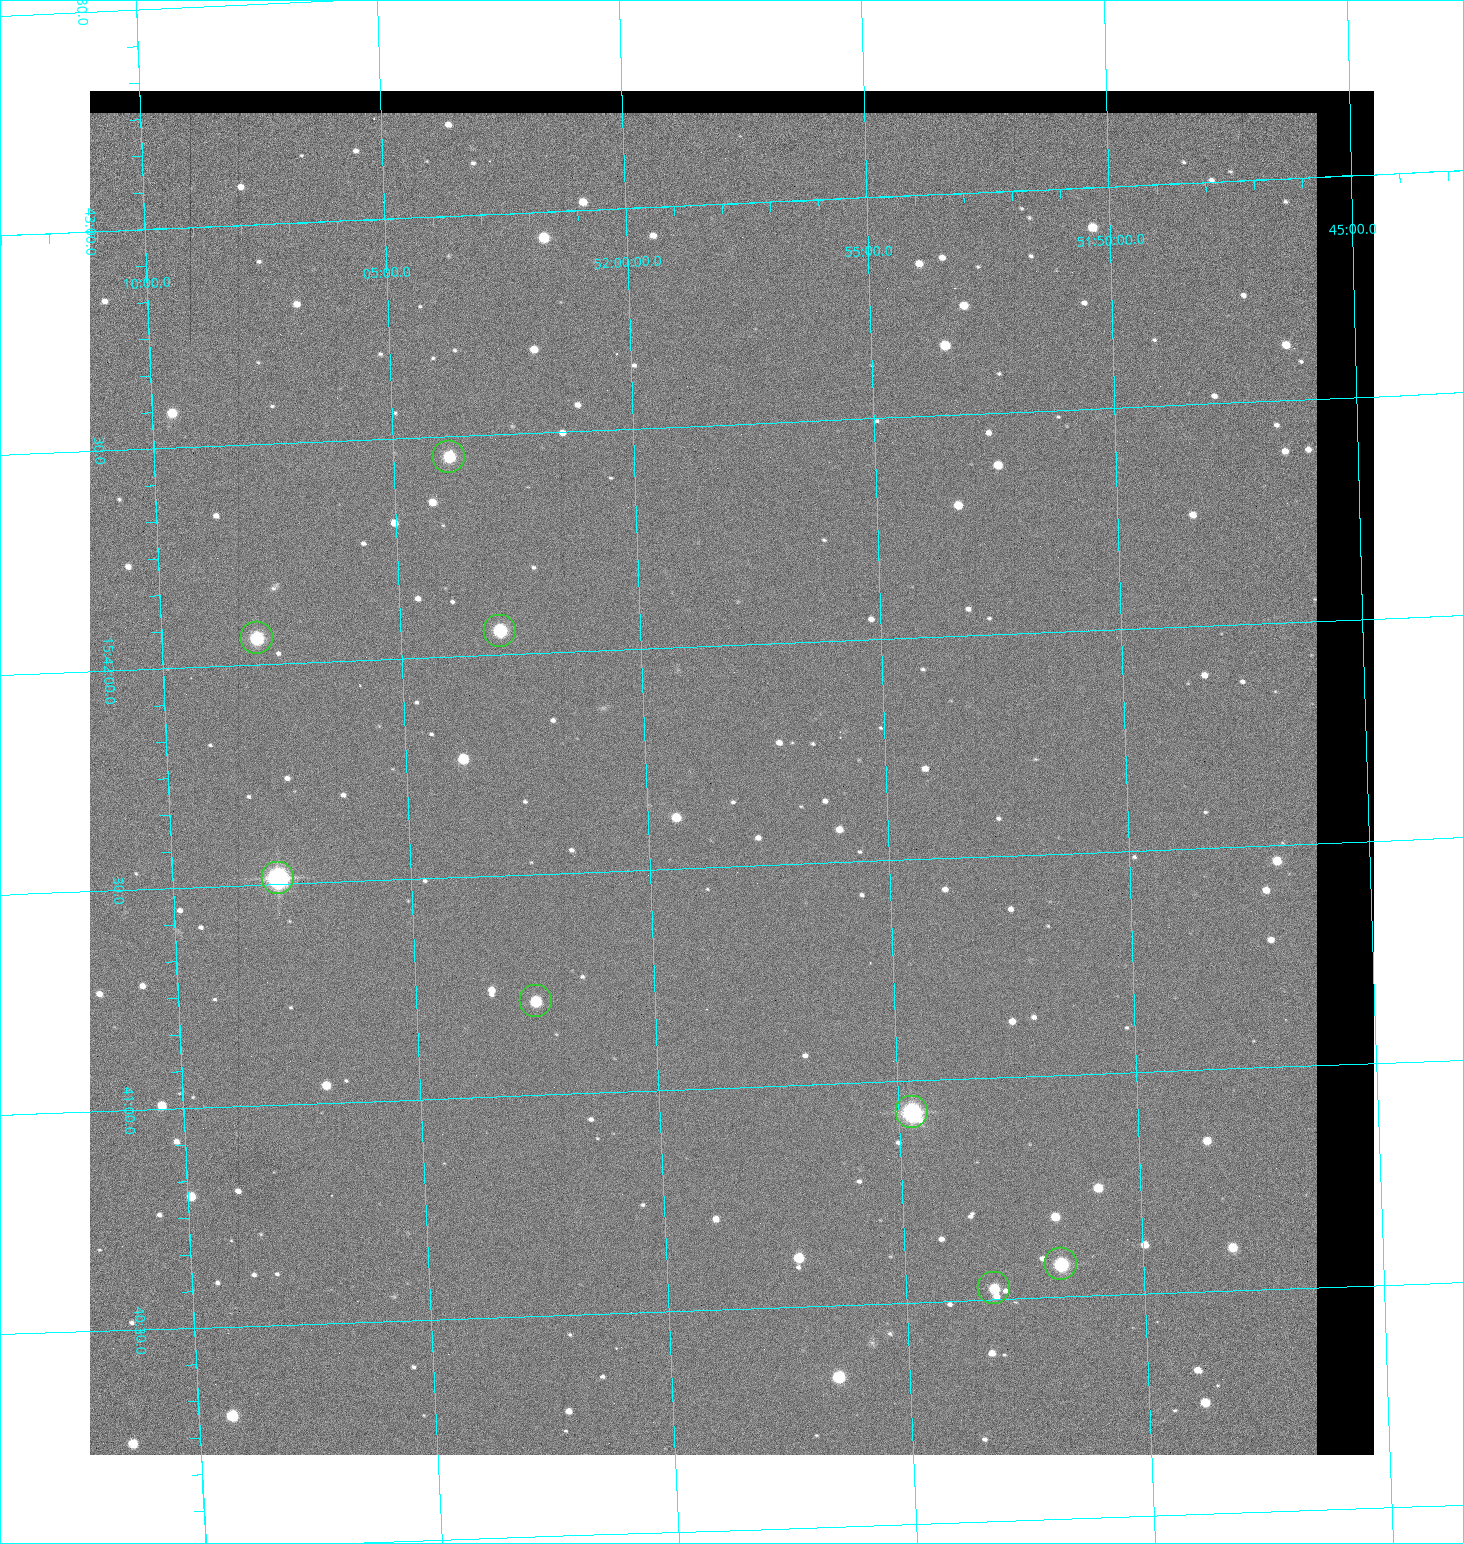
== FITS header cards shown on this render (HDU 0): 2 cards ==
NAXIS1  =                 1284 / length of data axis 1
NAXIS2  =                 1364 / length of data axis 2

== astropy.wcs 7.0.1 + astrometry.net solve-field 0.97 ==
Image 1284 x 1364 px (HDU 0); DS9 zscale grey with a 90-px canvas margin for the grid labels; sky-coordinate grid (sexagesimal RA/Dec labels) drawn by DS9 from the SOLVED WCS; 8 Tycho-2 reference stars matched to detected sources circled (green)
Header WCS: RA---TAN/DEC--TAN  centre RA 15:41:43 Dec +51:58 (235.43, +51.97 deg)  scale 1.26 arcsec/px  FOV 26.9' x 28.5'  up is +92 deg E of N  parity flipped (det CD > 0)
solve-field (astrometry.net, Tycho-2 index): VERIFIED the header's WCS against the Tycho-2 star catalogue (8 matches, 0 conflicts) and refined it, rather than solving blind
Solved WCS: RA---TAN-SIP/DEC--TAN-SIP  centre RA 15:41:43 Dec +51:58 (235.43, +51.97 deg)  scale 1.25 arcsec/px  FOV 26.8' x 28.5'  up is +92 deg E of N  parity flipped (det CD > 0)
The solver's refit moves the header's centre by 0.5 arcsec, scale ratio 0.9974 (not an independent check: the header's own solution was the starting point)
Tycho-2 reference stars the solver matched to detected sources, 8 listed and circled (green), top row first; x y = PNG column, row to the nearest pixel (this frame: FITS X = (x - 90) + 1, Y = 1364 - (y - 91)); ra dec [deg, ICRS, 3 dp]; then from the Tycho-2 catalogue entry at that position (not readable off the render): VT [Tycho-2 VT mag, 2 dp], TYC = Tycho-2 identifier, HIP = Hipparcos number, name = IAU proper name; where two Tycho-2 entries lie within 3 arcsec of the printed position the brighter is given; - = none
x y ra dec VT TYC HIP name
449 457 235.614 +52.064 11.61 3489-1132-1 - -
500 631 235.514 +52.049 11.19 3489-1407-1 - -
257 638 235.515 +52.133 11.12 3489-1380-1 - -
278 878 235.378 +52.130 9.31 3489-1322-1 76850 -
536 1001 235.303 +52.042 11.52 3489-958-1 - -
912 1112 235.232 +51.912 9.59 3489-824-1 - -
1061 1264 235.143 +51.862 10.97 3489-1016-1 - -
994 1288 235.131 +51.886 12.29 3489-908-1 - -